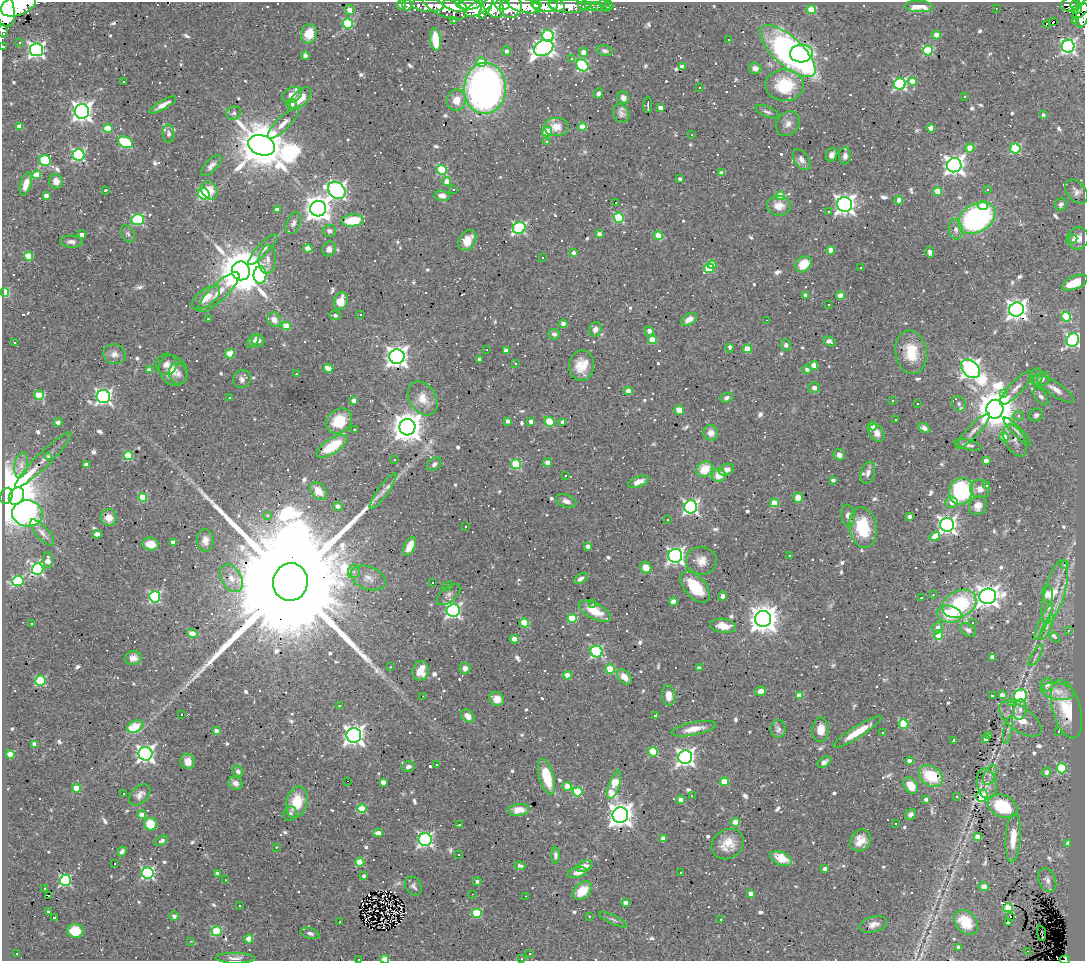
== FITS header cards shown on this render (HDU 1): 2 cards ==
NAXIS1  =                 1083
NAXIS2  =                  959

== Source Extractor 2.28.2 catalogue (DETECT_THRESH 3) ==
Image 1083 x 959 px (HDU 1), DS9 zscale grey, 1 PNG px = 1 image px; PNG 1087 x 963 px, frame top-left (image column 1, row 959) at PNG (2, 2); each listed source drawn as its Kron ellipse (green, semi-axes under 4 px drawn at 4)
Background 0.613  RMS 0.031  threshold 0.0941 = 3 sigma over >= 5 px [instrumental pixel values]
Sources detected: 918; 2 with non-positive FLUX_AUTO (blend fragments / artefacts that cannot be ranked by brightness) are neither listed nor drawn; of the other 916, the 500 brightest by FLUX_AUTO listed and drawn (416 fainter detections omitted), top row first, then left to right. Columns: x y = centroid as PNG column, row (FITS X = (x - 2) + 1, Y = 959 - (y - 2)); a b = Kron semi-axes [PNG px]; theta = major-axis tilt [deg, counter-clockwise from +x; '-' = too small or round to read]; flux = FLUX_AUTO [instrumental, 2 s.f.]
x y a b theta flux
18 5 18 10 23 1500
401 5 5 4 - 22
407 5 5 4 - 13
428 5 16 6 -4 76
455 5 12 6 -17 430
469 5 12 5 3 460
493 5 13 9 -55 330
502 5 7 5 0 150
524 5 17 7 -14 820
536 5 5 3 - 120
545 5 12 6 2 400
557 5 8 6 -26 170
585 5 6 4 -1 12
609 5 4 3 - 13
1071 5 9 7 11 41
1075 5 4 4 - 58
443 6 24 9 -26 130
567 6 18 6 -6 180
591 6 6 3 -10 7.8
605 6 7 3 -48 9.8
479 7 16 6 31 320
511 7 11 11 - 570
597 7 7 4 -11 35
919 7 14 5 -2 27
486 8 12 4 62 220
996 8 3 2 - 14
1077 9 5 4 - 59
1082 9 12 5 46 200
5 10 18 9 -78 1400
350 10 5 4 - 24
811 10 4 4 - 75
1082 15 12 6 77 110
453 20 3 3 - 17
1075 20 3 3 - 26
1053 22 3 3 - 2300
348 24 5 5 - 190
1046 24 4 3 - 67
3 31 6 4 -81 20
309 34 10 8 74 51
937 35 4 4 - 33
548 36 6 5 - 320
729 39 3 3 - 52
436 40 11 5 -85 62
19 43 3 3 - 8.3
3 46 3 3 - 6.5
1068 46 6 6 - 570
544 48 10 7 28 820
36 50 6 6 - 730
928 50 5 5 - 180
506 51 5 4 - 7.6
604 51 8 5 -16 6.6
788 51 35 14 -42 820
583 52 4 4 - 26
801 53 11 9 4 170
305 56 4 4 - 6.8
571 58 3 3 - 7.4
481 62 5 4 - 41
582 65 6 5 - 260
682 67 4 4 - 18
755 68 6 5 - 14
123 81 3 3 - 76
912 82 4 4 - 48
900 84 6 5 - 330
785 85 19 16 -1 110
485 88 25 21 87 1000
699 88 3 3 - 7.2
598 93 5 4 - 6.5
292 95 10 7 25 15
965 96 3 3 - 7.9
301 98 13 7 47 34
623 98 6 5 - 12
456 100 11 9 77 31
292 104 5 5 - 11
163 105 15 4 30 17
648 105 8 3 89 6.6
660 108 4 4 - 20
82 111 7 7 - 1300
767 112 12 5 -23 7.5
234 113 7 6 - 6.9
621 113 9 7 -57 8.3
1043 115 4 3 - 6.8
283 123 20 6 44 18
788 124 13 11 54 15
19 126 4 4 - 13
556 127 12 9 -1 27
582 127 4 4 - 47
108 128 5 4 - 58
931 128 4 4 - 26
547 132 5 4 - 60
169 134 9 6 -86 7.1
691 135 3 2 - 7.1
546 141 3 3 - 12
125 142 8 5 -24 130
262 145 14 10 -19 13000
970 148 4 4 - 57
1015 148 5 5 - 150
78 155 6 5 - 330
832 155 7 5 67 10
845 156 8 6 88 9.9
45 160 6 5 - 180
802 160 12 7 -56 13
954 165 7 7 - 1200
211 166 13 6 47 11
442 170 5 4 - 150
721 173 4 4 - 12
36 175 4 4 - 57
680 179 4 3 - 6.7
56 181 7 6 - 16
447 182 4 4 - 29
26 184 12 5 73 24
453 189 3 3 - 6.2
105 190 3 3 - 17
209 190 9 7 -57 33
337 190 9 7 -43 810
988 190 3 3 - 76
938 192 4 4 - 53
1076 192 13 9 -49 12
204 194 6 5 - 250
46 195 4 4 - 15
442 196 8 5 -6 15
780 196 4 4 - 63
899 200 4 4 - 27
615 202 3 3 - 1800
1061 204 6 5 - 7.8
845 205 7 7 - 1200
779 206 12 10 -4 27
983 206 5 4 - 24
318 209 8 8 - 2300
277 210 4 4 - 16
829 212 3 3 - 35
619 218 5 5 - 140
977 218 20 14 31 430
138 220 6 5 - 240
353 220 11 6 6 74
293 223 11 7 65 9.6
519 228 6 5 - 310
956 229 10 7 -81 11
329 231 7 6 - 8.3
128 234 9 6 -59 6.4
599 234 4 4 - 13
82 235 4 4 - 19
658 235 5 4 - 46
1078 238 11 10 - 21
1073 239 4 4 - 7.6
467 240 11 8 58 30
71 242 11 6 -4 8.8
308 248 4 4 - 44
263 249 20 5 47 16
329 249 7 6 - 11
831 250 4 4 - 28
930 252 5 4 - 9
573 253 4 3 - 8.7
28 256 4 4 - 78
542 258 3 3 - 630
267 259 14 8 86 14
803 264 9 7 46 44
712 265 4 4 - 42
709 268 5 5 - 110
861 268 3 3 - 65
241 271 9 9 - 12000
260 275 9 6 87 300
1075 283 14 6 22 62
219 292 27 8 44 36
5 293 4 4 - 120
805 295 4 3 - 7.8
841 295 4 4 - 38
206 298 16 8 36 36
341 301 9 6 73 29
829 305 3 3 - 18
1016 309 7 7 - 1500
361 314 3 3 - 28
335 315 6 3 -7 7.9
1066 317 5 4 - 150
208 319 3 2 - 54
689 319 8 5 31 18
274 320 8 6 -51 17
767 320 3 2 - 51
563 324 4 4 - 22
286 326 4 4 - 56
595 329 7 6 - 11
649 331 4 4 - 15
554 334 6 5 - 6.8
653 340 4 4 - 59
1073 340 7 6 - 460
253 341 7 4 51 12
258 341 7 5 -49 12
14 342 3 3 - 50
829 342 6 4 -31 11
786 345 6 5 - 7
730 348 4 3 - 15
747 349 4 4 - 50
487 350 3 2 - 7
506 351 4 3 - 17
911 352 22 15 -81 69
114 354 11 10 - 14
230 354 5 4 - 63
397 357 7 7 - 1700
480 359 4 3 - 8.1
515 363 3 3 - 12
166 364 11 10 - 15
581 365 15 12 83 42
814 365 4 4 - 31
328 368 5 4 - 27
970 369 11 7 -43 1100
149 370 4 3 - 24
807 370 4 4 - 8.6
173 371 16 13 -56 29
178 374 11 9 -73 12
296 374 3 2 - 10
1036 377 8 6 84 6.3
242 379 9 8 - 11
1041 379 9 6 27 8.6
814 388 6 5 - 8.4
1016 388 22 6 46 17
1055 389 21 7 -33 19
628 391 4 4 - 22
1003 393 3 2 - 55
39 395 5 4 - 70
103 396 7 6 - 600
1041 396 10 5 -55 8.6
229 397 3 3 - 25
423 398 18 13 -57 32
726 398 6 4 26 7.1
354 401 4 4 - 20
893 401 3 3 - 12
917 404 3 3 - 33
959 404 8 6 -62 6.7
995 409 9 8 - 7200
679 410 5 5 - 24
1036 415 7 6 - 6.9
1018 416 5 5 - 6.6
896 420 3 3 - 8.1
339 421 14 11 40 63
507 421 4 3 - 9.5
531 421 4 4 - 12
58 422 4 4 - 8.4
549 422 5 4 - 92
563 422 4 4 - 10
873 426 4 4 - 21
407 427 8 8 - 3600
924 428 6 4 -29 8.1
354 429 3 3 - 18
973 431 23 6 47 16
1017 431 19 4 -45 9.8
711 433 7 7 - 18
877 433 9 7 -55 16
1004 437 4 4 - 37
1015 440 17 9 -62 16
968 445 14 5 -13 8.4
332 446 18 7 32 76
839 455 6 5 - 9.3
49 456 4 3 - 9.2
128 456 4 4 - 110
43 460 39 7 44 11
394 460 3 3 - 48
986 461 4 4 - 19
548 463 4 4 - 27
434 464 8 5 41 7.5
516 464 5 5 - 140
21 465 13 6 79 13
87 465 4 4 - 18
705 469 9 7 36 48
726 470 8 5 23 13
868 473 11 7 73 10
565 475 3 3 - 21
719 475 7 6 - 29
833 480 4 3 - 7.4
638 482 10 5 21 20
987 486 3 3 - 280
980 489 10 9 - 18
318 491 10 7 -50 30
383 491 21 5 54 15
961 491 13 12 - 210
6 496 8 6 71 32000
16 496 9 7 60 3300
143 498 4 4 - 94
798 498 5 5 - 24
566 501 10 6 -20 11
951 502 6 6 - 14
774 503 4 4 - 76
338 506 5 4 - 9.6
978 506 10 8 61 22
691 507 6 6 - 560
27 513 15 13 -4 920
268 515 4 4 - 6.7
848 516 11 7 -82 14
109 517 8 8 - 24
910 517 3 3 - 11
667 520 3 3 - 26
947 525 7 6 - 980
466 527 3 3 - 6.2
863 528 20 13 -81 100
42 533 16 6 -48 12
97 534 4 4 - 25
935 537 5 4 - 35
205 540 11 8 -89 17
173 542 4 3 - 17
151 544 8 6 -9 29
410 546 10 5 62 30
588 546 4 3 - 15
675 556 7 7 - 730
789 556 3 3 - 7.7
48 560 8 4 -87 21
701 561 15 13 -7 25
1064 565 3 3 - 91
646 568 6 5 - 29
38 569 6 5 - 400
354 571 7 6 - 7.3
231 578 15 10 -61 23
368 578 18 11 -20 22
581 579 7 4 29 9.8
18 581 5 5 - 190
290 582 19 17 76 200000
433 582 3 3 - 200
447 586 6 3 31 8.3
695 587 19 10 -49 92
1055 592 33 10 74 54
449 594 14 7 40 10
1048 594 9 5 -82 75
933 595 3 2 - 6.7
722 596 5 4 - 8.4
988 596 8 7 - 1700
155 597 5 5 - 290
921 598 3 3 - 66
673 602 4 4 - 27
593 603 3 3 - 97
959 604 18 13 26 160
453 610 6 6 - 530
595 611 17 8 -27 43
949 614 12 8 -10 86
572 618 5 4 - 83
763 619 8 8 - 3000
1043 622 19 3 64 11
32 623 3 3 - 15
524 623 4 4 - 97
973 623 3 3 - 180
723 626 13 7 -8 32
1047 627 14 4 66 7.6
937 628 5 5 - 19
968 630 8 5 -31 8.6
1068 630 3 3 - 12
192 633 5 4 - 14
938 635 5 4 - 51
1055 637 5 3 - 14
514 639 4 4 - 20
596 651 6 5 - 310
1036 655 12 4 60 6.5
992 657 4 4 - 11
133 658 8 7 - 15
391 667 3 2 - 7.6
465 668 5 5 - 11
699 668 4 4 - 14
610 669 5 4 - 86
421 671 10 8 76 32
567 675 4 4 - 43
624 677 9 6 -47 20
40 681 5 5 - 160
1047 685 7 6 - 17
760 691 5 4 - 16
1058 691 17 8 -9 19
799 695 4 4 - 32
1002 695 4 4 - 16
422 696 3 2 - 230
669 696 10 6 -86 20
992 696 3 3 - 100
1021 696 6 6 - 200
497 699 7 6 - 20
1011 702 3 3 - 9.3
339 706 3 3 - 6.3
1020 709 10 6 82 8.9
1066 709 30 14 -75 68
182 714 3 3 - 9
655 715 3 3 - 540
468 716 8 5 -43 18
1020 719 25 12 -36 51
903 724 5 5 - 110
135 726 8 5 26 81
694 729 22 6 11 29
778 729 9 7 -87 8.4
821 730 12 8 87 25
1008 730 14 4 79 7.2
216 731 4 3 - 8.8
857 732 28 5 32 50
1059 732 4 3 - 82
882 733 3 3 - 48
354 735 7 7 - 1300
988 736 3 3 - 30
985 739 4 4 - 17
954 740 3 3 - 19
35 744 4 4 - 20
653 752 5 4 - 110
10 754 4 4 - 34
145 754 7 7 - 900
685 757 7 6 - 940
188 761 8 7 - 16
909 761 4 4 - 12
824 762 7 4 36 9.1
437 765 3 3 - 6.4
408 766 6 5 - 7.2
1062 768 5 5 - 150
238 771 6 5 - 7.5
1046 772 5 4 - 12
990 775 11 5 66 8.7
931 776 13 9 -34 89
547 777 18 7 -75 76
347 781 3 2 - 96
383 782 4 4 - 19
724 782 4 4 - 58
235 783 7 6 - 12
986 784 15 9 -81 19
614 785 14 5 72 110
567 786 5 4 - 41
911 786 9 6 -57 31
76 788 4 4 - 43
577 792 5 4 - 130
123 793 3 3 - 110
140 795 13 8 44 14
692 796 3 2 - 8.4
982 796 6 5 - 160
957 797 3 3 - 170
926 799 4 3 - 8.1
681 800 4 4 - 22
297 802 16 10 75 65
1003 806 15 11 -26 120
362 809 4 4 - 95
518 810 11 6 7 20
290 814 7 6 - 7
142 815 4 4 - 40
620 815 8 8 - 2100
911 815 6 5 - 7.5
735 822 4 4 - 55
151 824 6 6 - 69
896 824 3 3 - 14
459 825 3 2 - 7.4
378 833 5 3 - 22
977 837 4 4 - 24
663 838 4 4 - 21
1013 838 24 7 86 38
425 839 6 6 - 520
860 840 11 9 52 26
161 841 7 4 27 16
1068 843 4 3 - 15
728 844 17 14 33 38
276 847 3 2 - 12
122 851 5 4 - 6.3
458 854 3 3 - 11
555 855 8 4 89 6.6
781 859 11 6 -23 48
360 862 4 4 - 87
114 863 3 3 - 2300
520 866 5 3 - 6.9
584 866 8 5 21 17
825 869 4 3 - 18
681 872 3 3 - 8
147 873 6 5 - 370
577 873 10 5 13 16
218 874 4 4 - 16
364 876 4 3 - 6.8
65 880 5 5 - 290
225 880 3 2 - 9.1
1047 880 12 8 -67 12
477 881 4 4 - 6.9
413 886 10 7 -56 8.1
984 886 5 4 - 17
44 889 3 3 - 6.6
582 891 11 7 42 52
473 894 3 2 - 6.3
750 894 4 4 - 20
49 896 3 2 - 8.6
526 896 3 2 - 47
626 903 4 4 - 22
240 906 3 3 - 140
1008 908 4 4 - 130
48 912 3 3 - 9.7
477 913 5 4 - 130
174 916 5 5 - 7.4
589 916 3 3 - 8.6
1010 916 3 2 - 34
54 917 3 3 - 260
721 919 3 2 - 11
613 920 16 4 -25 6.5
340 922 3 2 - 7.8
966 922 14 10 -48 51
1008 923 4 3 - 20
873 924 14 7 16 15
75 931 8 7 - 51
217 931 5 5 - 130
310 933 10 5 -17 6.5
1042 933 7 3 -83 7.5
249 939 4 4 - 36
191 941 3 2 - 7.4
958 947 4 3 - 9.3
1027 951 3 2 - 19
17 953 3 3 - 10
530 954 3 3 - 6.3
235 958 20 5 -1 12
521 958 3 3 - 7.1
359 959 3 2 - 8.5
385 959 4 3 - 39
1065 960 5 2 - 26
At the frame edge (FLAGS 8, measured only in part): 11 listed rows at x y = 18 5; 1082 9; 5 10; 1082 15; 3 31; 3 46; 235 958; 521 958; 359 959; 385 959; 1065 960
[416 fainter detections neither listed nor drawn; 2 non-positive-flux detections neither listed nor drawn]